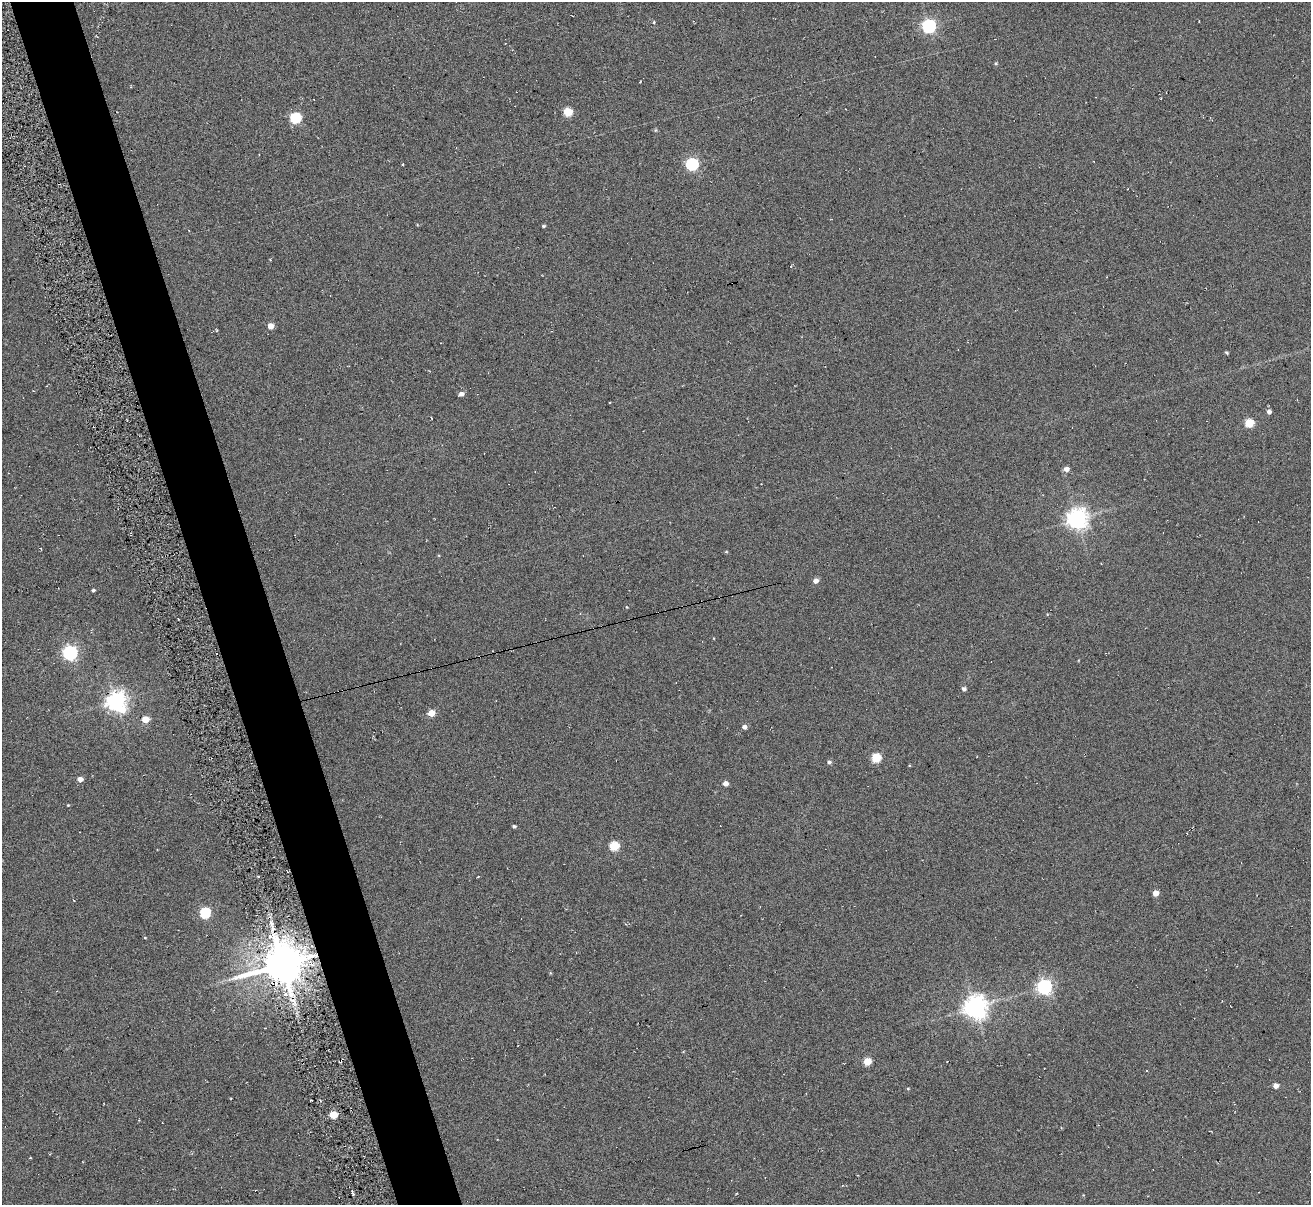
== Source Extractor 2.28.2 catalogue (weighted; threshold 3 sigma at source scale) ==
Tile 11 of 4 x 4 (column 3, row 3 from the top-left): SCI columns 2676-3984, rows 1361-2563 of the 5294 x 5235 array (HDU 1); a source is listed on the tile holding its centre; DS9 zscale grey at full resolution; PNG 1313 x 1207 px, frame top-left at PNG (2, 2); no overlay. Shown black and unused: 5% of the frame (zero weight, under 3 of 6 exposures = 3% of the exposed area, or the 3 px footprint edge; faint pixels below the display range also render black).
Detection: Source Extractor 2.28.2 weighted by HDU 2 'WHT'; one run over the whole footprint, this tile lists its part. Background 0.105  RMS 0.051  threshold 0.207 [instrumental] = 3 sigma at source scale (4.09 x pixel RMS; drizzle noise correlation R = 1.36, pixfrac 0.8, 0.05/0.05 arcsec/px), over >= 5 px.
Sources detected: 63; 20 cosmic-ray / hot-pixel residue — not listed; the other 43 listed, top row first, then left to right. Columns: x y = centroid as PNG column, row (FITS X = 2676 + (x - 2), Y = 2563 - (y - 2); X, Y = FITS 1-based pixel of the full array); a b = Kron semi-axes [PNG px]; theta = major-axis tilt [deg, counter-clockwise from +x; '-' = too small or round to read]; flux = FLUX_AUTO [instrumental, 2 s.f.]
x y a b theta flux
654 22 4 4 - 4
929 26 6 6 - 960
996 63 4 4 - 5.6
568 112 5 5 - 180
295 118 6 5 - 380
692 164 6 5 - 620
403 165 3 2 - 5.2
544 226 4 3 - 5.2
270 326 5 4 - 47
1227 352 3 3 - 5.7
461 394 5 4 - 22
609 403 2 2 - 3.2
1269 412 5 5 - 16
1249 423 5 5 - 160
1066 469 5 5 - 26
1077 519 7 7 - 2900
816 581 5 5 - 23
93 590 4 3 - 6.6
70 653 6 6 - 1100
964 689 5 4 - 13
116 701 7 7 - 2600
431 713 5 4 - 67
145 719 5 4 - 84
744 727 5 5 - 15
876 758 5 5 - 220
829 762 5 4 - 11
80 779 4 4 - 34
726 783 5 4 - 25
68 805 3 2 - 3.6
514 826 4 3 - 9.3
614 846 5 5 - 220
1156 893 4 4 - 39
205 913 5 5 - 350
145 938 4 3 - 3.3
283 964 12 10 19 16000
1044 987 6 6 - 1200
975 1007 8 7 - 3600
867 1061 5 5 - 110
1147 1070 2 2 - 4.4
1276 1086 5 4 - 28
908 1088 5 3 - 3.7
333 1115 5 4 - 110
30 1158 3 2 - 3.1
Overlapping masked pixels (flux is a lower limit): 1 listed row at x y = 283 964